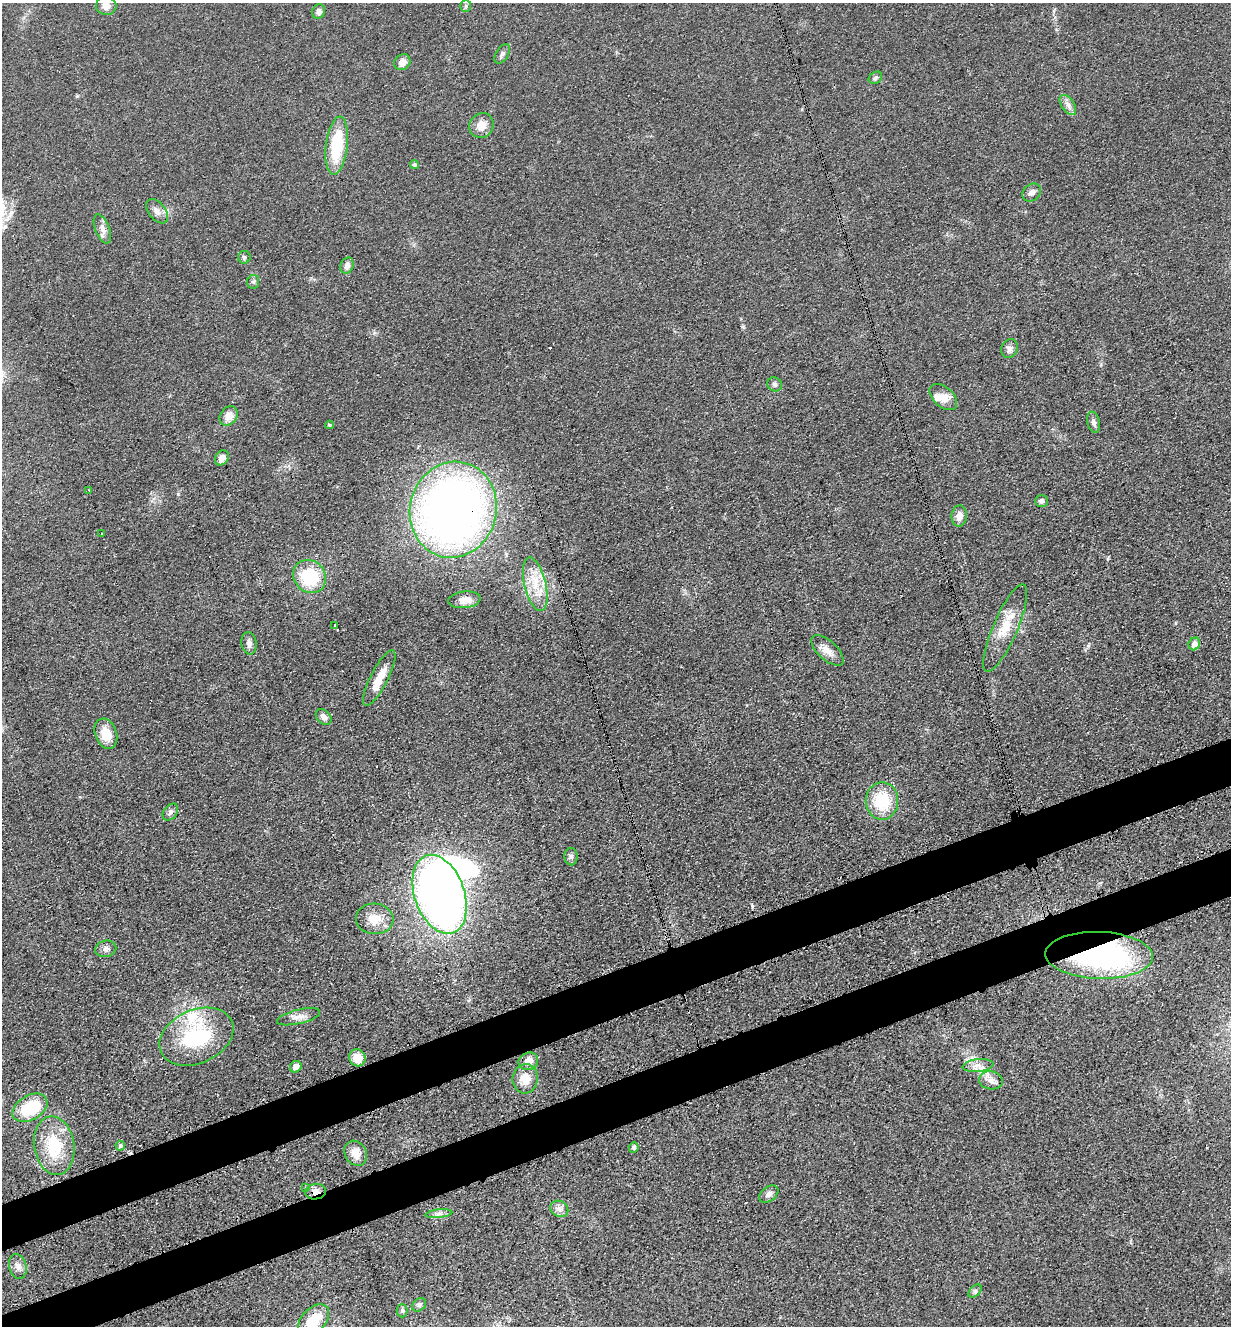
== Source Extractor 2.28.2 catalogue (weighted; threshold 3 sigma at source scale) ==
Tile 7 of 4 x 4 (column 3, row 2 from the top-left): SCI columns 2764-3992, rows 2745-4068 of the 5402 x 5487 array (HDU 1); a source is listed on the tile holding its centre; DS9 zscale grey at full resolution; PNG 1233 x 1328 px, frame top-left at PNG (2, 3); each listed source drawn as its Kron ellipse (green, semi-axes under 4 px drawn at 4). Shown black and unused: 7% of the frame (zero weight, under 3 of 4 exposures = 7% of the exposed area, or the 3 px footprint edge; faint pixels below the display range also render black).
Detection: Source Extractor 2.28.2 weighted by HDU 2 'WHT'; one run over the whole footprint, this tile lists its part. Background 0.0607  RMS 0.0072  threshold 0.0322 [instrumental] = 3 sigma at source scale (4.5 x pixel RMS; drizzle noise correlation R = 1.50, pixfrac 1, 0.05/0.05 arcsec/px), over >= 5 px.
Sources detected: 76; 2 inside a brighter object's white glare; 3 cosmic-ray / hot-pixel residue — neither listed nor drawn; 2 inside a brighter listed object's ellipse — not listed separately; the other 69 listed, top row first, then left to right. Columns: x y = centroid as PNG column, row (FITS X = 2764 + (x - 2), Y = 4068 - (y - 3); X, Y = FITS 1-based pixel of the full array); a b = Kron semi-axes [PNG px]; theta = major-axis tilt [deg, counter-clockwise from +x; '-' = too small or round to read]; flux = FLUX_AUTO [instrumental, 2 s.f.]
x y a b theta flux
106 6 10 9 - 5.4
466 6 6 5 - 1.2
319 11 7 6 - 3
502 54 11 6 58 2.3
402 62 8 7 - 5.1
875 78 7 5 34 1.6
1068 105 11 6 -55 3.5
481 125 13 11 50 8.2
337 146 29 11 83 37
414 164 4 4 - 1.4
1032 193 10 8 39 3.4
157 211 14 8 -51 4.5
102 229 15 7 -69 4.5
244 257 6 6 - 1.5
347 266 8 6 64 3.2
253 282 7 6 - 1.5
1009 349 9 8 - 3
775 384 7 7 - 2
943 397 16 9 -42 7.5
229 416 10 8 55 7.1
1093 422 11 6 -77 3.1
329 425 4 3 - 1
222 458 8 6 54 4.8
89 491 3 2 - 1.6
1042 501 6 6 - 1.7
453 510 48 43 75 520
959 516 10 7 83 5.9
102 534 2 2 - 0.72
310 576 17 15 -48 38
535 584 27 11 -76 17
464 600 16 8 6 7
335 626 3 3 - 2.4
1005 628 47 12 66 20
249 643 11 7 -81 3.4
1194 644 6 5 - 4.5
827 650 20 9 -43 6.8
379 678 31 9 63 12
324 717 9 6 -44 3.5
106 734 16 10 -70 13
882 801 19 16 -89 30
170 812 9 6 52 2.3
571 857 8 6 -89 2.1
439 894 41 25 -70 560
375 919 19 15 -4 13
106 949 10 8 12 3.2
1099 955 54 23 -2 180
298 1017 22 7 13 5.5
196 1037 39 26 24 64
357 1058 8 8 - 12
528 1061 10 8 21 7.2
978 1065 15 6 6 4.9
296 1067 6 5 - 4.6
525 1079 14 12 82 10
991 1080 12 9 -9 4.7
30 1108 19 12 29 37
54 1146 29 20 -81 35
120 1146 5 4 - 2.2
634 1148 5 5 - 2.1
356 1153 13 10 -59 9
306 1188 4 4 - 1.4
315 1192 10 7 10 4.9
769 1194 11 7 36 3.1
559 1209 9 7 -33 3.4
439 1214 13 4 6 2.7
18 1266 12 8 -76 4.2
975 1291 8 4 45 1.6
419 1305 8 6 42 2.1
402 1311 6 5 - 1.5
314 1320 19 12 45 20
Overlapping masked pixels (flux is a lower limit): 4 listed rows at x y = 453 510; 1099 955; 315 1192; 314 1320
Isophote crosses this tile's border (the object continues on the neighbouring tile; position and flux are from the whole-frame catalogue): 1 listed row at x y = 314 1320
Unlisted compact peaks at least as high as the median listed source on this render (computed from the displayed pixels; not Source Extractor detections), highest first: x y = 178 494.